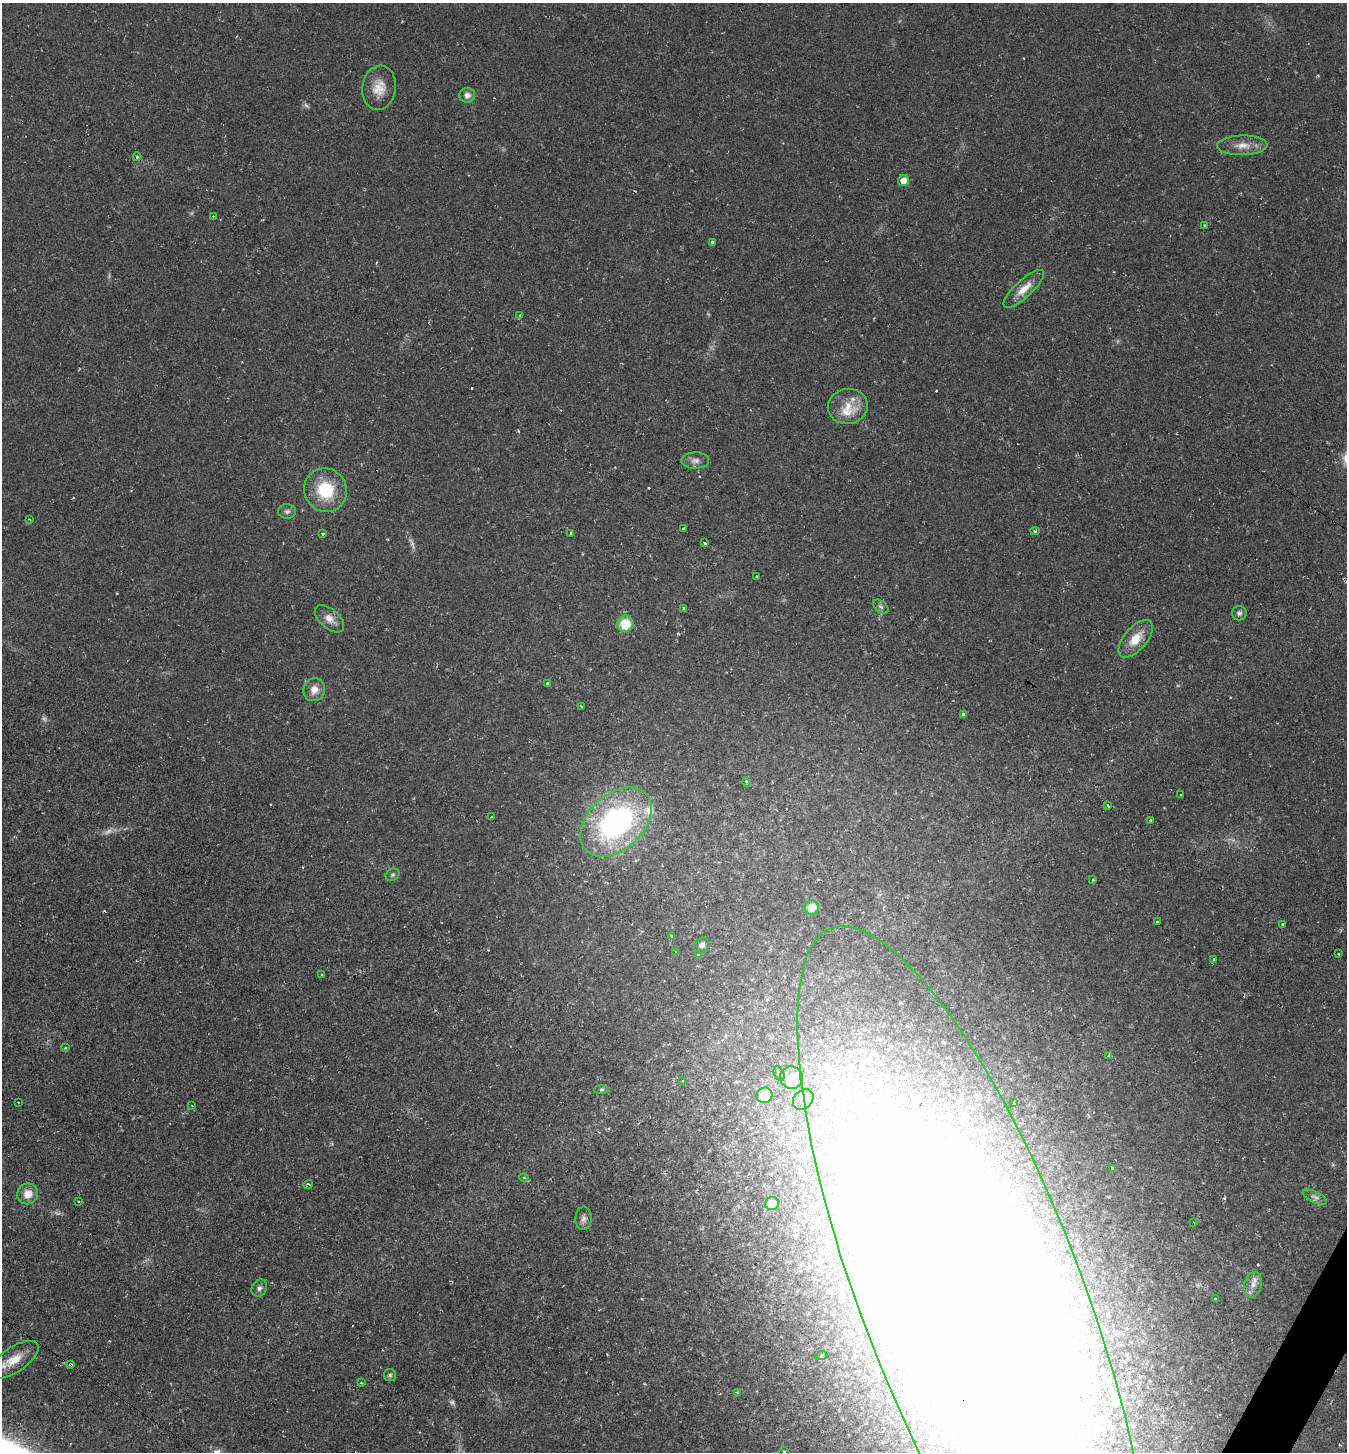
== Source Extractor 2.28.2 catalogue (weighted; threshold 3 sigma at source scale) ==
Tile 6 of 4 x 4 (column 2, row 2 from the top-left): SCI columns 1630-2974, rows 2901-4350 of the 5808 x 5800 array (HDU 1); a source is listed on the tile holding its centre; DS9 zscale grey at full resolution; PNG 1349 x 1454 px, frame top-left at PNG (2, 3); each listed source drawn as its Kron ellipse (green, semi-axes under 4 px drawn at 4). Shown black and unused: <1% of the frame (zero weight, under 2 of 3 exposures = <1% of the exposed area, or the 3 px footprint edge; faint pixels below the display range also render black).
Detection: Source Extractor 2.28.2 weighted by HDU 2 'WHT'; one run over the whole footprint, this tile lists its part. Background 0.0201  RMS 0.0059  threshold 0.0266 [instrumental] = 3 sigma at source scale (4.5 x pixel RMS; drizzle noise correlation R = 1.50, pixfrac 1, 0.05/0.05 arcsec/px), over >= 5 px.
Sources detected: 129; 6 too faint to see at this stretch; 20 inside a brighter object's white glare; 7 cosmic-ray / hot-pixel residue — neither listed nor drawn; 16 inside a brighter listed object's ellipse — not listed separately; the other 80 listed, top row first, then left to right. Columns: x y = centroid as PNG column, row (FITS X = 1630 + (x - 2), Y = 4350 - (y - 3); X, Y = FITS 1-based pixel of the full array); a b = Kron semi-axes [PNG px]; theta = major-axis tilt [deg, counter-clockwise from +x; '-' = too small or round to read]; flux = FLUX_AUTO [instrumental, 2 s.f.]
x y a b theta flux
379 88 22 16 82 10
467 95 8 7 - 3.1
1242 145 25 10 1 7.4
137 157 4 3 - 1.2
904 180 6 5 - 5.6
213 216 3 2 - 0.47
1205 225 3 2 - 0.47
712 242 3 3 - 13
1024 289 26 8 43 8.4
520 315 3 3 - 0.92
848 406 20 17 9 11
695 460 14 8 0 3.2
325 490 22 21 - 26
287 511 9 7 3 2
29 519 3 2 - 0.55
684 529 3 3 - 3.3
1035 531 4 4 - 1
570 533 3 3 - 1.3
322 534 3 3 - 1.3
705 543 3 3 - 2.3
756 577 3 3 - 1.6
881 607 9 5 -40 1.5
684 609 4 3 - 2.5
1239 613 7 7 - 1.8
329 619 17 9 -41 5.7
625 624 8 8 - 16
1136 639 23 11 49 11
547 684 3 3 - 13
314 690 12 10 65 5.6
581 706 3 3 - 2.5
964 715 4 3 - 2.8
746 782 4 3 - 2.1
1181 795 3 2 - 0.66
1108 805 3 3 - 6.1
492 817 3 2 - 0.64
1151 820 3 3 - 3.2
616 822 41 27 43 130
392 875 7 5 31 1.1
1093 879 3 3 - 1.4
812 907 7 7 - 10
1157 922 3 3 - 2.7
1282 925 3 3 - 1.6
672 937 3 3 - 17
702 945 8 7 - 2.3
676 952 3 3 - 0.64
1339 954 3 2 - 0.45
698 955 3 3 - 2.1
1213 959 3 3 - 1.4
322 975 3 3 - 0.69
65 1048 4 3 - 0.53
1108 1056 3 3 - 2
779 1074 8 5 -63 1.2
791 1077 11 11 - 10
682 1080 3 3 - 0.9
601 1090 7 4 6 0.91
764 1095 8 7 - 12
803 1099 11 9 47 3.6
18 1102 2 2 - 0.4
1014 1103 3 3 - 2.4
192 1106 3 2 - 0.43
1113 1168 4 3 - 2.7
524 1177 4 3 - 0.59
308 1184 5 3 - 1.7
28 1194 10 10 - 7.1
1315 1197 13 5 -25 2.4
79 1202 3 3 - 1
772 1203 7 6 - 6.4
583 1218 12 8 89 2.6
1194 1222 3 2 - 0.79
1253 1285 13 8 76 3.8
259 1288 9 7 57 2
972 1297 395 110 -69 2900
1215 1298 3 3 - 1.2
821 1356 5 3 - 0.84
14 1360 28 12 34 13
71 1365 3 3 - 4.3
390 1375 6 6 - 1.2
361 1383 3 2 - 0.85
737 1392 4 3 - 0.52
784 1451 5 3 - 0.57
Overlapping masked pixels (flux is a lower limit): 2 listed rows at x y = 972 1297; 71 1365
Isophote crosses this tile's border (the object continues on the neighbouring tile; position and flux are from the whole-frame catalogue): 2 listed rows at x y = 972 1297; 14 1360